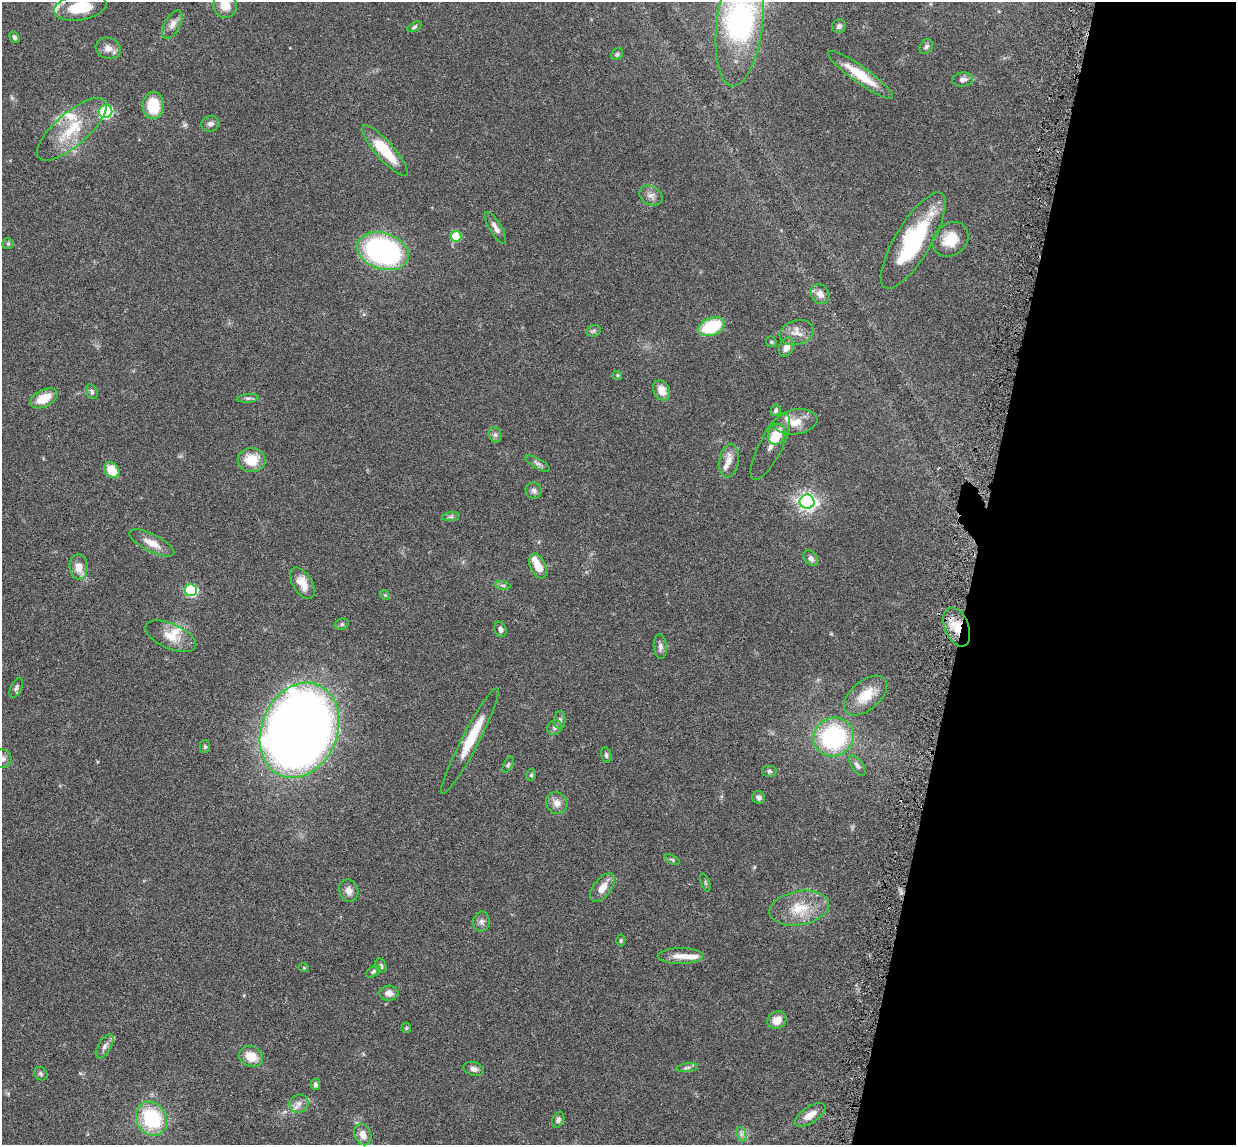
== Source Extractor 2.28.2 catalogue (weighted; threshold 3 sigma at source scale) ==
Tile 8 of 4 x 4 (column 4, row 2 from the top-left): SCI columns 3790-5023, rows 2440-3582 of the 5085 x 5014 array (HDU 1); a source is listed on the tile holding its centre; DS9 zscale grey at full resolution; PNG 1238 x 1147 px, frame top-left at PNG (2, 2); each listed source drawn as its Kron ellipse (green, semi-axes under 4 px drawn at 4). Shown black and unused: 21% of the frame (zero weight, under 3 of 6 exposures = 3% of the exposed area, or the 3 px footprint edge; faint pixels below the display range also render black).
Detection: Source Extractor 2.28.2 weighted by HDU 2 'WHT'; one run over the whole footprint, this tile lists its part. Background 0.0461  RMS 0.0033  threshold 0.0133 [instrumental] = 3 sigma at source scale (4.09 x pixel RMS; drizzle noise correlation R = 1.36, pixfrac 0.8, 0.05/0.05 arcsec/px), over >= 5 px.
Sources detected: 110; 2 inside a brighter object's white glare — neither listed nor drawn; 6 inside a brighter listed object's ellipse — not listed separately; the other 102 listed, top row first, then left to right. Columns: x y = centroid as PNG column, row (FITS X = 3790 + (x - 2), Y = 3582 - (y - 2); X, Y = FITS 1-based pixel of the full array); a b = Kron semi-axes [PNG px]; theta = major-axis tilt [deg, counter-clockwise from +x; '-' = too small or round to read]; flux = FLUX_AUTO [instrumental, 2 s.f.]
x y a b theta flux
225 5 12 11 - 4
80 7 26 13 10 11
172 24 15 7 61 1.9
740 24 63 23 83 72
839 26 7 6 - 0.95
414 27 7 4 29 0.57
14 37 6 4 -59 0.54
926 47 8 6 56 0.68
108 48 13 10 -18 2.1
617 54 6 5 - 0.5
860 75 39 8 -35 9.1
962 80 10 7 9 1.4
153 105 13 10 88 11
106 112 7 6 - 32
210 124 9 7 17 1.2
72 129 44 16 41 12
385 151 33 9 -48 11
651 196 12 9 -29 1.7
495 228 18 6 -59 1.7
456 236 5 5 - 9.9
950 239 19 16 40 6.8
913 240 55 18 59 27
8 244 6 5 - 0.47
383 251 26 18 -18 60
820 294 10 8 -54 2
711 327 14 8 21 15
594 331 7 5 21 0.61
797 333 17 12 18 3.1
771 342 6 5 - 0.43
786 347 10 7 64 1.9
617 375 4 4 - 0.38
662 390 10 8 -63 3.3
92 392 8 5 -63 0.72
44 398 15 8 27 5.3
248 398 11 4 4 0.74
776 410 6 4 57 0.63
796 422 22 12 8 4.5
777 434 10 8 67 5.8
495 435 8 6 -69 0.83
770 447 36 11 63 3.1
252 460 14 12 -1 6.5
729 461 17 10 80 2.6
537 463 14 5 -30 1
112 470 9 7 -50 5.7
534 491 8 7 - 0.98
807 502 7 7 - 130
451 517 9 4 8 0.58
152 543 25 9 -26 3.8
811 558 9 6 -50 1.1
538 566 13 7 -66 4.2
79 567 12 9 -86 3.1
302 583 17 9 -58 4.2
503 585 8 4 -9 0.58
191 590 6 6 - 29
385 595 6 4 -43 0.41
342 624 7 5 15 0.56
957 627 20 12 -69 7
500 629 8 5 -69 0.85
171 636 27 12 -24 5
660 646 12 6 -84 1.2
16 688 10 5 64 0.78
866 695 25 14 40 6.8
560 720 9 5 89 0.78
554 728 8 7 - 0.88
299 730 49 38 67 380
833 737 20 19 - 36
470 741 60 8 62 9.8
205 747 6 5 - 0.53
606 755 8 5 -80 0.63
2 759 9 9 - 1.3
508 765 8 4 63 0.53
857 765 12 5 -56 1
769 771 7 5 0 0.72
531 775 6 4 76 0.48
759 797 7 6 - 1
557 803 11 10 - 2.2
672 860 8 4 -28 0.48
705 883 9 3 -69 0.41
602 888 17 8 53 3.4
349 891 11 9 -71 1.9
799 908 30 17 10 8.5
481 922 10 8 82 1.2
621 941 6 4 87 0.38
680 956 23 8 1 3
381 966 7 6 - 0.78
304 968 5 3 - 0.26
373 971 8 5 39 0.6
389 993 9 7 3 1.7
777 1020 10 8 37 3.3
406 1028 5 5 - 0.34
105 1046 13 6 60 1.4
251 1056 12 10 -29 4.6
687 1068 11 4 6 0.76
474 1069 10 6 -13 1.1
41 1074 7 6 - 0.6
315 1084 5 4 - 0.76
299 1104 9 9 - 1.7
810 1115 18 8 34 2.9
151 1119 18 15 -60 21
558 1120 8 5 65 0.88
363 1134 11 8 -66 2.4
741 1134 7 4 -72 0.82
Overlapping masked pixels (flux is a lower limit): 1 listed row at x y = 957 627
Isophote crosses this tile's border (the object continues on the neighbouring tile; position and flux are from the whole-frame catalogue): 4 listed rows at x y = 225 5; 80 7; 740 24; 2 759